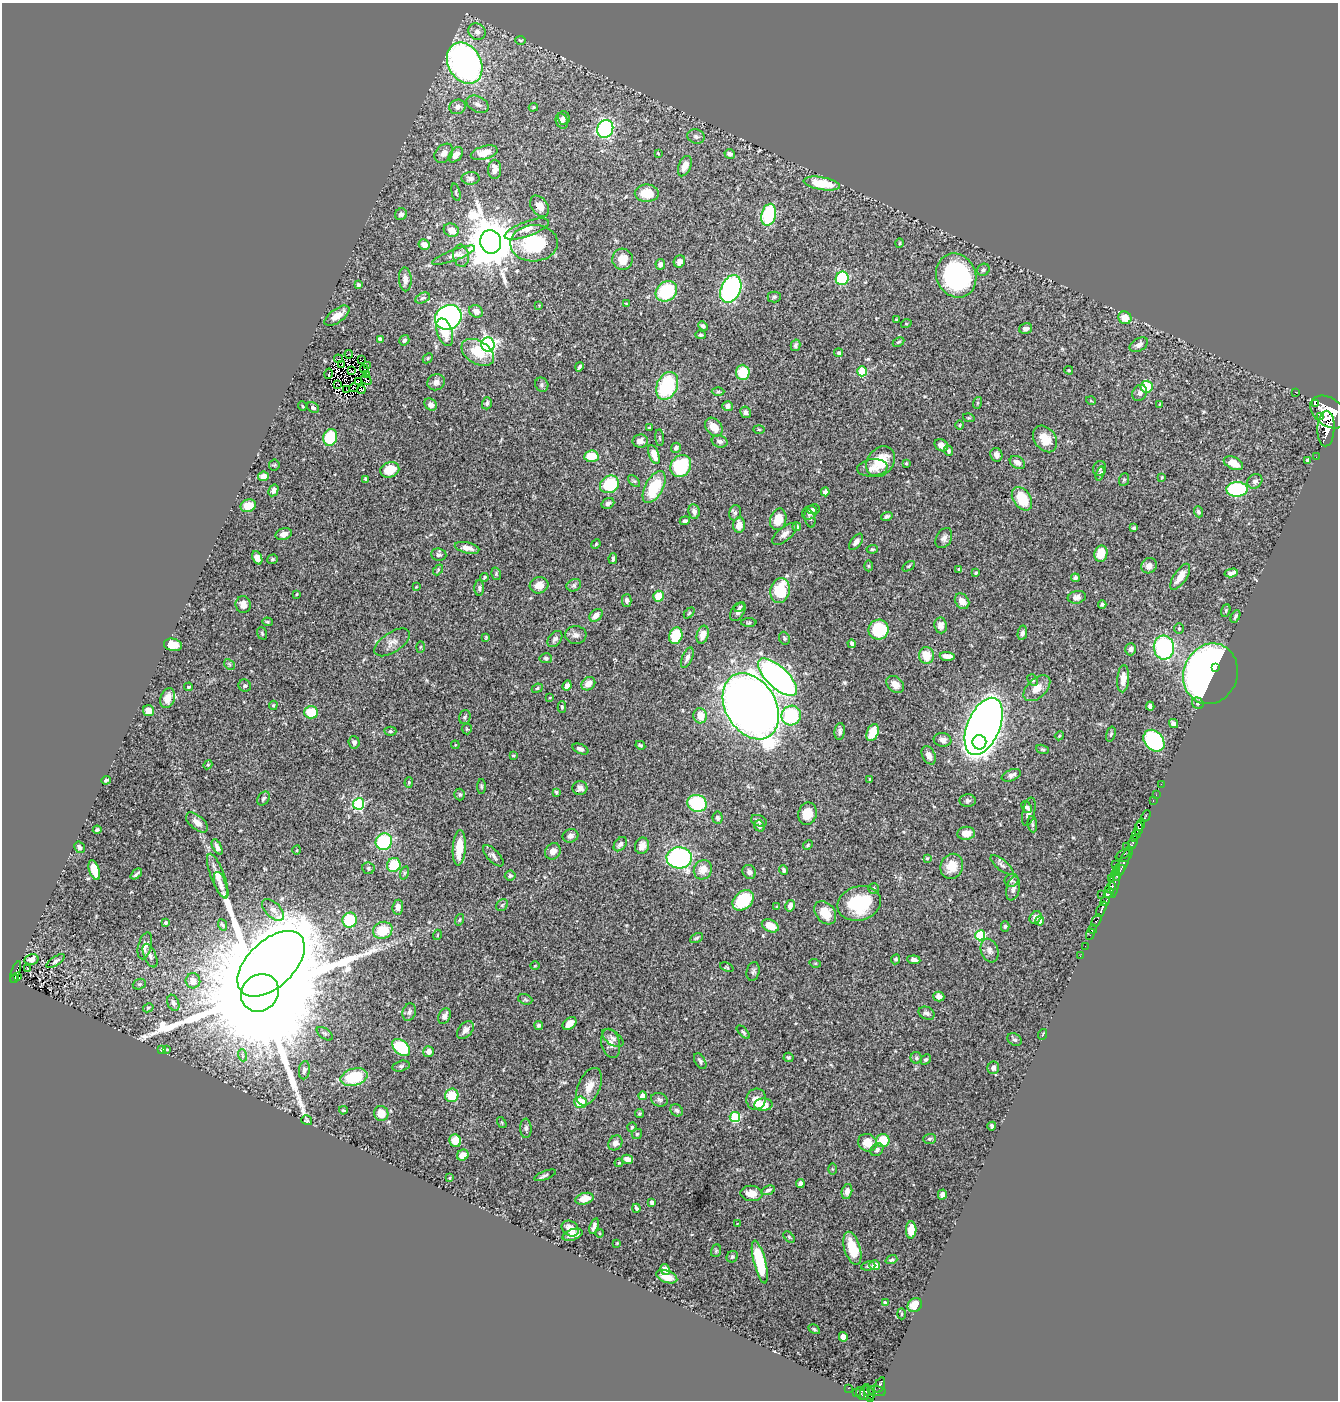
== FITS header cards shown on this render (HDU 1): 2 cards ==
NAXIS1  =                 1336
NAXIS2  =                 1398

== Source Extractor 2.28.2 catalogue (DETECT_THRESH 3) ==
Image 1336 x 1398 px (HDU 1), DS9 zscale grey, 1 PNG px = 1 image px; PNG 1340 x 1402 px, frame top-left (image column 1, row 1398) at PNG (2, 3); each listed source drawn as its Kron ellipse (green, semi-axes under 4 px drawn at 4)
Background 0.564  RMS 0.018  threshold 0.0529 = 3 sigma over >= 5 px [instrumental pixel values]
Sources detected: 483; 2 with non-positive FLUX_AUTO (blend fragments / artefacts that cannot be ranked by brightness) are neither listed nor drawn; the other 481 listed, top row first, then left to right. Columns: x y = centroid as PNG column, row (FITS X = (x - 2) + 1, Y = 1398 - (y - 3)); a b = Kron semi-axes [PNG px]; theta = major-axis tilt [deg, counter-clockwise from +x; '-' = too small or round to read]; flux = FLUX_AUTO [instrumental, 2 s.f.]
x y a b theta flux
477 32 9 7 -36 5.6
520 40 5 3 - 1.1
465 63 22 16 -60 430
477 104 12 7 -26 6.7
457 107 8 7 - 5.6
533 107 5 3 - 1.4
564 118 7 6 - 3
562 121 8 6 -68 3.8
605 129 9 8 - 170
696 136 9 7 -17 3.5
444 153 11 8 47 5.7
484 153 14 6 16 15
658 153 3 2 - 0.9
730 154 5 4 - 3.8
456 155 9 5 50 7.8
685 166 11 6 68 12
495 169 9 6 88 9.1
471 178 9 6 1 4.4
822 183 18 6 -10 38
456 192 9 3 -75 1.9
647 193 12 8 0 25
539 206 12 8 -54 10
401 214 6 5 - 3.7
769 215 11 7 75 77
527 229 23 7 20 9.4
451 230 8 6 -28 12
491 242 12 10 -76 5900
534 243 24 18 2 72
899 243 5 3 - 1.3
424 245 6 5 - 5.7
454 255 23 5 21 7
461 256 11 8 -81 5.5
623 259 10 10 - 14
679 261 6 5 - 5.9
660 264 5 5 - 4.8
983 270 6 5 - 2.8
956 275 22 19 -65 180
842 278 7 6 - 81
405 279 12 6 -87 6.2
358 285 4 3 - 3.3
731 289 14 9 65 190
666 291 11 9 39 66
774 297 6 5 - 1.9
422 298 7 5 26 2.2
626 303 3 2 - 0.7
539 305 2 2 - 0.78
476 311 7 6 - 8.2
337 316 14 7 36 13
448 317 14 12 30 370
1125 318 7 6 - 12
897 319 4 3 - 1.4
906 324 5 3 - 0.97
703 326 5 4 - 2.6
1026 329 7 5 16 4.7
445 332 14 7 -71 22
700 335 5 4 - 1.5
380 339 4 4 - 3.5
404 340 5 4 - 2.7
898 342 6 4 26 1.7
488 345 7 6 - 290
795 345 6 5 - 3
1139 345 10 6 29 5.6
478 352 18 11 -34 33
839 353 4 4 - 1.9
349 354 4 2 - 0.64
428 358 6 4 45 1.7
339 359 4 2 - 2.5
361 359 3 2 - 0.16
342 365 4 2 - 0.9
367 366 2 2 - 1.9
579 367 5 3 - 2
364 369 4 2 - 0.26
1069 370 4 3 - 1.2
352 371 3 2 - 0.26
862 371 5 5 - 50
743 372 8 6 -85 36
329 374 5 2 - 1.1
366 375 3 2 - 1.1
366 380 6 2 -35 1.3
359 381 3 2 - 1.7
436 382 9 8 - 5.5
337 384 3 2 - 0.41
542 385 7 6 - 2.8
667 386 14 10 67 83
354 387 5 2 - 0.7
1146 387 6 6 - 48
347 390 2 2 - 1.1
361 390 4 2 - 1.4
718 392 6 4 1 1.6
1295 392 2 2 - 6.4
1140 393 8 7 - 4.4
1091 401 5 3 - 0.91
487 403 6 4 73 2.6
977 403 6 4 71 1.6
431 404 7 5 -45 4.3
1160 404 4 3 - 1
1315 404 3 2 - 180
302 406 5 3 - 1
728 406 5 5 - 5.8
313 407 6 4 -33 3
745 412 6 5 - 4.1
1329 412 20 14 -37 4600
1321 417 3 2 - 200
969 418 6 3 -17 1.3
960 425 5 3 - 1.1
714 427 10 7 -49 12
649 428 3 3 - 1.2
759 429 6 4 -2 1.2
1326 429 17 8 87 1900
330 437 8 7 - 60
660 438 8 3 -84 1.7
1045 439 14 10 -53 21
640 441 7 6 - 5.5
720 441 8 6 -17 4.2
941 445 7 5 -32 7.6
676 448 5 4 - 3
949 451 5 4 - 2.1
654 454 10 5 -70 13
996 455 7 6 - 5.7
591 456 7 6 - 29
1316 457 2 2 - 6
1308 460 4 3 - 2.6
880 462 16 13 52 32
906 463 3 3 - 1.3
1017 463 8 6 -32 6.9
1233 463 10 6 -23 16
274 465 5 5 - 1.6
681 466 11 10 - 73
872 468 15 8 7 9.6
1100 468 7 6 - 2.9
390 470 10 7 19 24
1100 473 7 4 72 2.3
263 476 5 5 - 10
1162 477 4 3 - 1.2
366 479 4 3 - 2.1
1124 480 6 5 - 1.6
634 481 7 4 -43 2
1255 481 8 7 - 4.3
609 484 10 8 29 68
654 487 17 9 61 52
1237 489 11 7 3 100
273 490 6 4 60 4.1
825 492 4 4 - 3.9
1022 499 13 8 -54 37
608 503 7 5 32 3.9
248 506 8 6 22 14
813 509 7 5 9 2.6
694 512 7 5 -82 5.4
1198 512 5 4 - 2.6
735 513 8 6 75 2.8
809 513 8 6 29 3.7
887 516 6 4 15 3
810 518 9 5 -76 3
778 519 11 8 74 23
685 521 5 4 - 2.8
739 525 8 6 85 13
797 527 4 4 - 3.1
1134 528 3 3 - 2.1
284 534 8 5 16 6.7
785 534 15 7 40 7.2
944 538 11 7 60 5.3
856 542 9 5 53 5.3
596 544 5 4 - 1.4
467 548 12 5 -13 9.2
872 549 6 4 7 1.4
1101 554 8 6 79 19
439 555 8 6 -6 2.9
257 558 7 4 -66 8
613 558 5 3 - 2.2
272 559 5 5 - 1.7
869 566 5 3 - 1.2
908 566 7 4 34 1.5
1149 566 8 7 - 7.8
959 569 3 3 - 1.7
438 570 6 3 47 1.2
976 573 3 3 - 1.8
1231 573 7 4 12 5.2
496 574 6 5 - 1.7
484 577 4 3 - 1.6
1180 577 15 6 56 14
1075 578 4 4 - 2.9
539 585 9 8 - 12
574 585 7 6 - 2.7
416 587 4 3 - 0.87
479 588 8 4 -90 2.3
780 590 12 9 78 52
297 594 3 3 - 0.93
658 596 5 5 - 19
1077 597 9 6 10 4.5
627 600 6 5 - 3.8
962 601 8 6 -52 9.3
1102 604 4 4 - 2.2
243 605 8 7 - 9.5
739 607 5 3 - 2.3
1226 611 7 4 72 1.6
738 612 10 6 57 4.8
689 613 6 4 46 1.7
596 615 7 5 43 8.3
1235 616 7 3 63 2.3
267 622 5 4 - 1.6
749 623 8 3 1 1.6
941 625 8 6 -82 7.5
1179 628 5 4 - 1.6
879 630 10 9 - 56
262 633 6 4 -70 1.6
1022 633 7 4 80 3.7
576 635 10 9 - 5.6
703 635 9 6 72 11
676 636 8 6 73 47
486 637 3 2 - 1.1
784 638 7 5 -67 2.2
555 639 9 6 51 4.3
392 642 20 10 34 9.1
852 644 4 3 - 2.8
173 645 9 6 -10 15
420 647 5 4 - 1.4
1164 648 12 10 -83 150
1131 649 6 5 - 3.8
926 655 8 7 - 22
947 656 8 4 -3 7.3
546 658 6 5 - 2.2
687 658 11 5 68 5
229 664 6 4 -46 2
1216 668 3 3 - 31
1210 674 31 27 69 1200
778 677 25 10 -43 470
1123 679 13 6 85 11
1033 680 6 4 -51 1.8
588 684 7 6 - 10
895 684 10 7 -44 11
245 686 6 6 - 2.4
567 686 5 4 - 5.2
189 687 4 3 - 1.4
537 688 6 4 24 1.8
1037 688 16 9 44 12
168 698 10 7 72 13
550 698 3 2 - 0.97
1198 703 6 5 - 2.1
273 705 4 4 - 1.4
751 706 35 25 -60 1700
1150 706 4 4 - 2.9
562 707 5 4 - 1.6
148 711 6 5 - 8.5
311 712 7 6 - 33
700 716 7 7 - 14
791 716 10 9 - 82
465 717 7 5 73 2.6
1173 724 5 4 - 4.7
984 726 30 16 67 1800
467 729 5 5 - 1.6
390 731 6 4 1 1.7
840 732 8 5 84 3.9
873 733 9 5 67 24
1111 734 8 4 75 1.9
1059 736 4 3 - 1.1
943 740 9 6 -10 5.4
1154 741 12 9 -48 150
354 742 6 5 - 3.9
979 742 7 7 - 480
455 745 4 3 - 0.92
640 745 5 3 - 1.7
580 749 8 4 -24 3.7
1043 749 7 4 -18 1.7
513 755 4 3 - 1.2
929 755 10 6 -62 7
208 765 5 4 - 1.3
1011 775 10 5 22 4.6
870 779 3 3 - 1.7
106 780 5 3 - 1.8
409 782 5 4 - 1.5
1161 784 2 2 - 7.3
481 786 7 3 -89 1.6
580 788 7 7 - 5.4
556 792 3 3 - 1.6
460 794 6 5 - 2.1
1156 795 2 2 - 6.5
263 799 8 5 56 2.6
1153 800 3 2 - 14
968 801 8 6 -1 2.9
697 803 10 8 -17 78
359 804 6 5 - 130
1027 807 6 4 -48 2.3
1029 812 14 6 77 5.4
807 814 11 9 78 20
1146 816 6 3 61 35
718 818 6 5 - 2.6
759 821 8 5 -20 3.9
197 822 13 7 -40 10
1032 824 8 4 -82 2.5
1141 825 6 3 73 190
759 826 6 5 - 4.6
1139 829 6 4 84 550
97 830 4 3 - 2
966 833 9 6 7 11
1136 835 5 3 - 91
570 836 8 6 19 4.5
1135 838 3 2 - 150
384 842 8 8 - 83
1133 842 7 3 65 150
620 844 8 5 51 4.8
808 845 5 4 - 1.6
642 846 8 7 - 8.7
1127 846 3 2 - 61
79 847 6 5 - 3.5
217 847 8 4 -63 5
459 848 18 6 86 25
297 850 5 3 - 0.86
553 851 8 7 - 8.1
1124 853 10 2 30 25
493 856 13 6 -46 4.5
1127 856 7 3 53 66
679 858 13 10 -2 230
927 858 4 3 - 1.5
1124 862 14 3 70 110
1115 864 3 2 - 66
394 865 7 6 - 40
1002 865 14 5 -39 4.3
952 866 13 11 67 20
368 868 6 5 - 1.9
94 870 10 5 -72 21
703 870 10 9 - 13
784 870 5 4 - 2.6
1120 871 6 2 53 190
749 872 7 6 - 5.6
404 873 7 4 71 1.7
136 874 6 2 42 2.1
218 876 24 7 -69 12
510 876 5 5 - 2.5
1117 876 3 3 - 75
1111 878 3 2 - 25
1011 880 7 6 - 2.9
1115 881 16 5 83 150
221 885 13 5 -71 5.1
874 888 5 5 - 2.2
1013 888 12 6 77 5.7
1111 888 6 4 48 620
1109 893 5 3 - 230
1101 894 2 2 - 22
743 900 12 8 42 55
1105 901 5 3 - 260
859 903 22 17 16 67
502 905 6 5 - 2
790 906 6 4 78 6.7
398 907 7 5 83 6
777 907 4 3 - 1.3
1101 909 8 3 65 150
273 910 13 7 -44 6.5
825 913 13 9 -50 21
1035 917 7 5 49 4.6
350 920 7 7 - 62
459 920 6 4 72 1.5
1040 921 4 4 - 5
1096 921 7 3 60 82
165 923 4 4 - 2.1
222 925 6 4 -69 1.5
770 926 9 6 -25 20
1005 926 5 4 - 2.1
1093 929 4 3 - 18
383 930 10 8 21 28
1090 934 6 2 65 9.4
437 935 5 3 - 0.93
980 935 5 5 - 69
697 938 7 4 28 1.9
145 946 14 6 75 8.7
1085 946 2 2 - 1.6
990 950 12 8 -70 6.4
150 956 12 6 -66 4.8
1080 956 2 2 - 5.4
31 959 7 5 13 5.7
896 959 5 4 - 1.7
914 960 6 4 -7 3.7
56 961 10 4 35 3.1
815 963 5 3 - 1.3
271 964 41 23 44 2100
535 966 4 3 - 0.9
727 967 7 3 -23 1.5
27 968 4 3 - 2.1
753 971 9 6 76 3.3
16 972 11 3 70 43
17 977 4 2 - 8.5
14 978 4 3 - 22
193 981 7 7 - 11
139 984 7 5 19 2.3
260 993 20 17 44 100000
939 996 5 5 - 5.5
525 999 7 5 -19 2
173 1003 8 5 -67 4.2
148 1008 5 4 - 1.6
409 1012 9 6 73 3.4
927 1013 8 6 -25 4.2
444 1016 8 5 66 6.1
570 1023 8 5 40 9.2
538 1025 4 4 - 2.4
465 1030 10 6 49 6.1
743 1032 8 3 -46 1.8
325 1034 9 5 -36 2.8
1043 1034 5 3 - 1.1
613 1038 12 6 -36 5.2
1015 1040 7 6 - 2.7
611 1043 15 9 -76 8.5
401 1047 10 6 -43 63
167 1049 4 2 - 1.3
162 1050 4 3 - 4.2
429 1052 5 5 - 7.3
242 1055 6 4 -71 1.6
788 1057 5 5 - 1.6
916 1058 6 5 - 2.1
926 1060 6 4 42 2.3
700 1061 9 5 -61 2.6
401 1066 9 5 14 2.6
993 1068 6 6 - 4.6
304 1070 9 5 82 4
354 1077 14 8 15 57
589 1087 20 11 66 15
452 1095 7 6 - 30
643 1096 4 4 - 14
756 1099 10 9 - 10
659 1100 8 6 -21 3.2
580 1102 6 6 - 29
763 1105 9 6 3 19
343 1110 4 3 - 1.6
677 1110 6 5 - 2.8
381 1113 8 7 - 14
640 1113 5 3 - 1.3
735 1117 5 5 - 80
307 1120 5 5 - 1.7
502 1123 6 3 -58 1.2
992 1126 4 3 - 2.4
632 1127 5 4 - 1.4
526 1128 10 5 -86 3.8
637 1134 5 5 - 1.8
930 1139 6 5 - 1.9
455 1141 6 6 - 20
883 1141 6 6 - 30
615 1143 8 6 52 5.4
867 1143 9 8 - 19
877 1150 7 5 46 3.5
463 1155 6 5 - 12
627 1159 6 4 -11 6.9
619 1163 4 3 - 1.1
832 1169 5 3 - 1.2
545 1175 11 4 21 2.7
450 1178 4 3 - 1.1
800 1184 4 4 - 3.9
768 1190 7 4 21 2.7
847 1191 8 5 77 6
751 1193 11 7 -6 12
942 1194 5 4 - 4.2
584 1199 9 5 15 13
652 1202 4 4 - 4.7
636 1208 4 3 - 2.4
737 1224 3 2 - 0.69
594 1226 8 3 72 3.7
570 1229 9 7 -36 10
911 1230 8 5 88 19
599 1233 4 3 - 0.96
572 1235 10 5 19 7.6
789 1237 7 4 -47 1.9
617 1243 3 2 - 0.85
852 1248 17 8 -73 29
716 1251 6 5 - 1.7
732 1257 6 5 - 2.2
891 1260 6 4 20 2
760 1262 22 6 -76 60
875 1265 5 5 - 8.5
868 1266 7 4 6 1.8
665 1270 6 4 -57 7.1
667 1277 11 6 -20 11
885 1303 4 3 - 4
915 1305 8 6 44 13
902 1314 5 3 - 1.6
814 1329 6 4 -31 1.6
843 1337 5 4 - 6.7
880 1385 8 5 64 130
848 1388 2 2 - 4.9
877 1391 9 5 -11 92
857 1392 3 2 - 13
865 1392 8 5 76 220
860 1393 6 4 -71 54
869 1393 7 4 -58 250
870 1399 3 3 - 35
At the frame edge (FLAGS 8, measured only in part): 2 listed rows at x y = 1329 412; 870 1399
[2 non-positive-flux detections neither listed nor drawn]